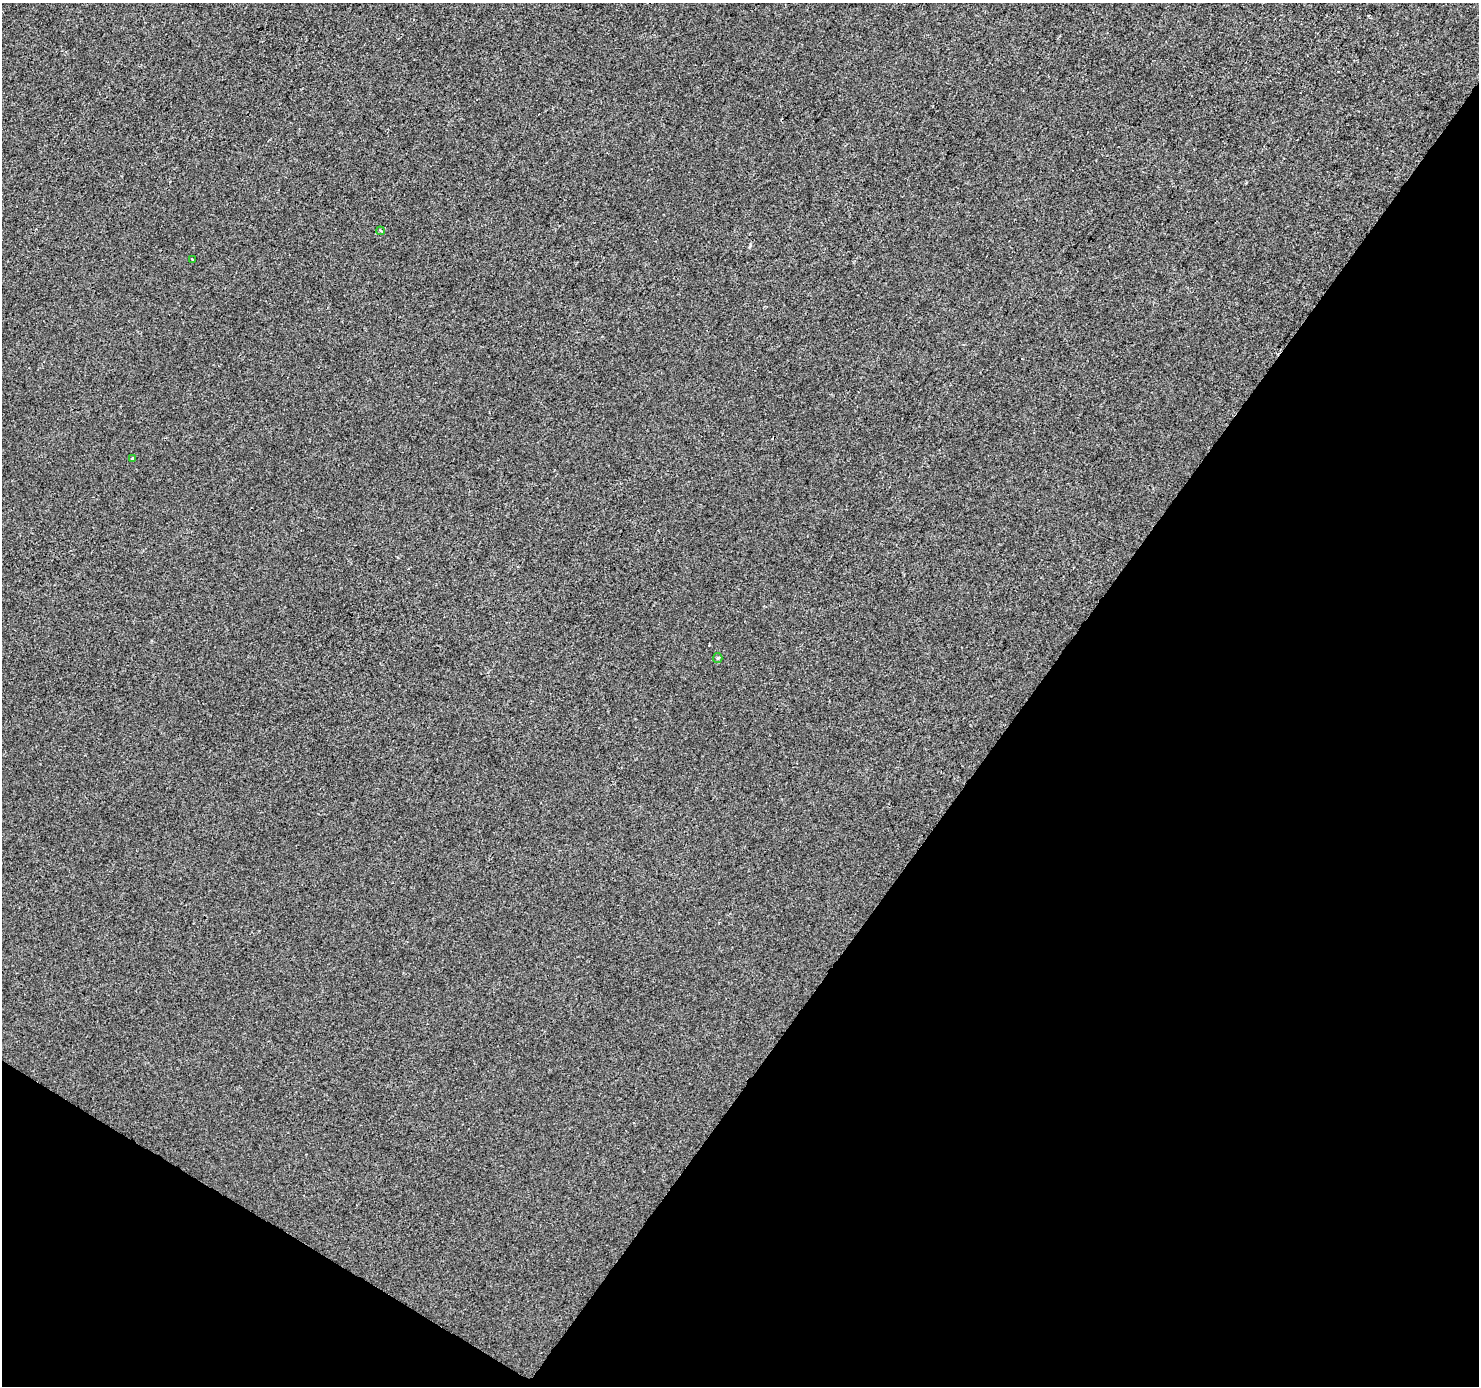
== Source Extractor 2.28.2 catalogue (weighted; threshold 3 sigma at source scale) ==
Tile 15 of 4 x 4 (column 3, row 4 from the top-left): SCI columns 2961-4437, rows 253-1636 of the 5915 x 5974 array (HDU 1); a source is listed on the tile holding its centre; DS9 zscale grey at full resolution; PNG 1481 x 1388 px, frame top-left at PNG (2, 3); each listed source drawn as its Kron ellipse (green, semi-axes under 4 px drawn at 4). Shown black and unused: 35% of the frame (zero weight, under 2 of 3 exposures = <1% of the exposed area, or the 3 px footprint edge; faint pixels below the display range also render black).
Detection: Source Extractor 2.28.2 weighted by HDU 2 'WHT'; one run over the whole footprint, this tile lists its part. Background -2.79e-04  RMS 0.0042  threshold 0.0188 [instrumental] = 3 sigma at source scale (4.5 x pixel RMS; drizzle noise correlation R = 1.50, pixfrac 1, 0.0396/0.0396 arcsec/px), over >= 5 px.
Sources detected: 4; all 4 listed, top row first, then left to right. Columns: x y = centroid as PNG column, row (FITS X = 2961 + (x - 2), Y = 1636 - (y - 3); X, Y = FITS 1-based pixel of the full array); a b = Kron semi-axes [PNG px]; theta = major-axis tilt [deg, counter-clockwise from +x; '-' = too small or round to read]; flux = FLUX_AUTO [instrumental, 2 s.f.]
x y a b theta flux
380 231 4 3 - 0.59
192 259 3 3 - 1.8
133 458 4 3 - 1.5
718 658 5 4 - 0.5